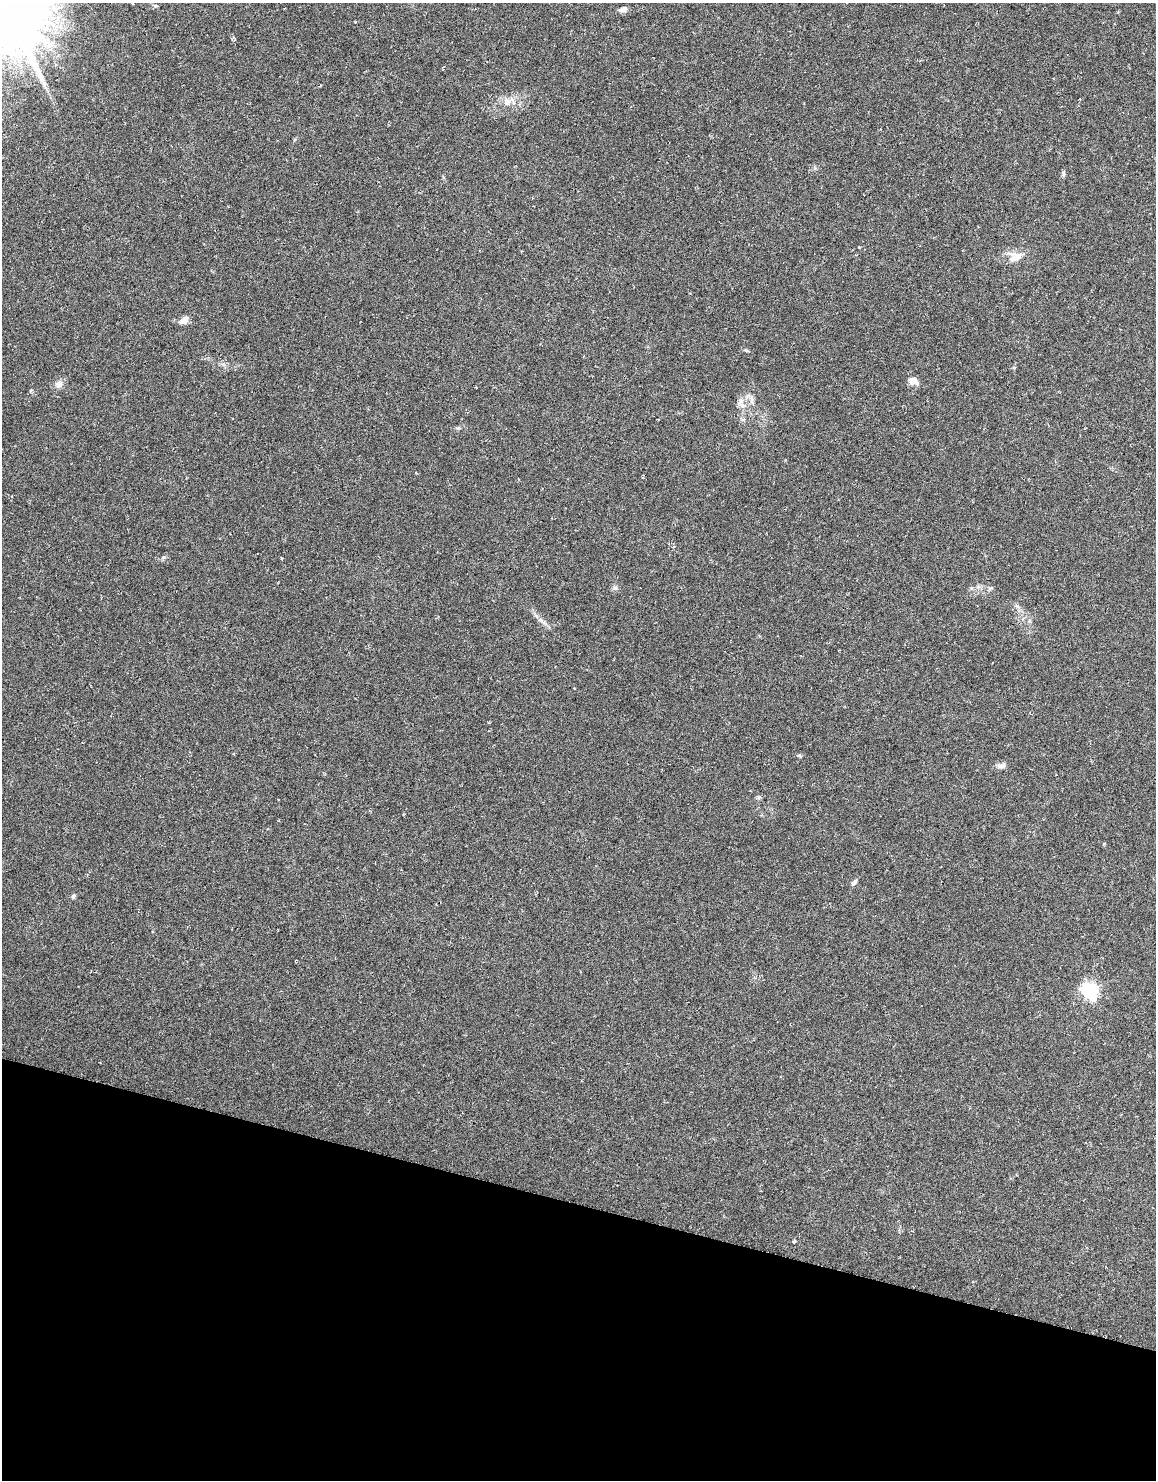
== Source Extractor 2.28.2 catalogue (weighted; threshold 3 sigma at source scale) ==
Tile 7 of 4 x 2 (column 3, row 2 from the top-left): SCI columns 2315-3468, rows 277-1754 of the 4626 x 3478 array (HDU 1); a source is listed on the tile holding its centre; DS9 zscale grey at full resolution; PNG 1158 x 1482 px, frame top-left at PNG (2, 3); no overlay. Shown black and unused: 19% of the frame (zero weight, under 3 of 6 exposures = <1% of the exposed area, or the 3 px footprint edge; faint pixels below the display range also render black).
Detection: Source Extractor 2.28.2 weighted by HDU 2 'WHT'; one run over the whole footprint, this tile lists its part. Background 0.0446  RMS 0.0062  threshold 0.0252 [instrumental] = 3 sigma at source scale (4.09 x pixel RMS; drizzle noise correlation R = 1.36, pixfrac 0.8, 0.0396/0.0396 arcsec/px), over >= 5 px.
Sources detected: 20; all 20 listed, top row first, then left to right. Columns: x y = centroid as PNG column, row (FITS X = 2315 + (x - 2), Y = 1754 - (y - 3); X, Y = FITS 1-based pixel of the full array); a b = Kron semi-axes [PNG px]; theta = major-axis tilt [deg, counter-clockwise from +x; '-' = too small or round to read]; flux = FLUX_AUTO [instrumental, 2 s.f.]
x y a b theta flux
623 9 9 6 21 2.8
12 20 23 21 26 4200
508 102 14 9 31 5.7
1063 173 7 4 -89 1
1015 258 20 10 19 6.4
184 320 11 8 41 3.6
746 350 6 4 -19 0.69
913 381 12 9 -12 4
59 384 11 9 28 3.2
741 401 11 7 52 3.1
658 419 3 2 - 0.38
615 588 7 6 - 1.3
991 588 7 5 11 0.97
540 620 7 4 -19 1.2
799 755 6 4 -19 0.72
1001 766 11 7 4 2.6
854 883 9 5 48 1.6
73 896 7 4 45 0.89
1090 991 7 6 - 140
794 1241 4 4 - 0.63
Isophote crosses this tile's border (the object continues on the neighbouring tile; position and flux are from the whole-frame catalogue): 1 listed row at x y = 12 20
Unlisted compact peaks at least as high as the median listed source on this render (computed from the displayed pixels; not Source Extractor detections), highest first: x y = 164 557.